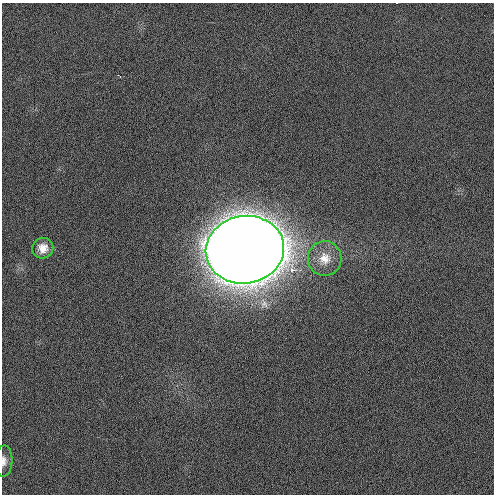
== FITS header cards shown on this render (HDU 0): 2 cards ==
NAXIS1  =                  492 / Axis length
NAXIS2  =                  492 / Axis length

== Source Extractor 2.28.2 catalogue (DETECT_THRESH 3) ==
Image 492 x 492 px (HDU 0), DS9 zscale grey, 1 PNG px = 1 image px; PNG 496 x 496 px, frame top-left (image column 1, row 492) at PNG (2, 3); each listed source drawn as its Kron ellipse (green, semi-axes under 4 px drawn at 4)
Background 1.66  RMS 3.1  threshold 9.16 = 3 sigma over >= 5 px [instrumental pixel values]
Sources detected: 4; all 4 listed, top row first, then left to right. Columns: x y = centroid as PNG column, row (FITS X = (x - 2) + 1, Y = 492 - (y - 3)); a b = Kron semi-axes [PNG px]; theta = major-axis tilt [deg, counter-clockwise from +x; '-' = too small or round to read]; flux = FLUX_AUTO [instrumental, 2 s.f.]
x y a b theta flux
43 248 10 10 - 2.1e+03
245 250 39 33 10 2.1e+06
325 258 17 17 - 3.4e+03
4 461 16 8 87 1.5e+03
At the frame edge (FLAGS 8, measured only in part): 1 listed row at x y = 4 461